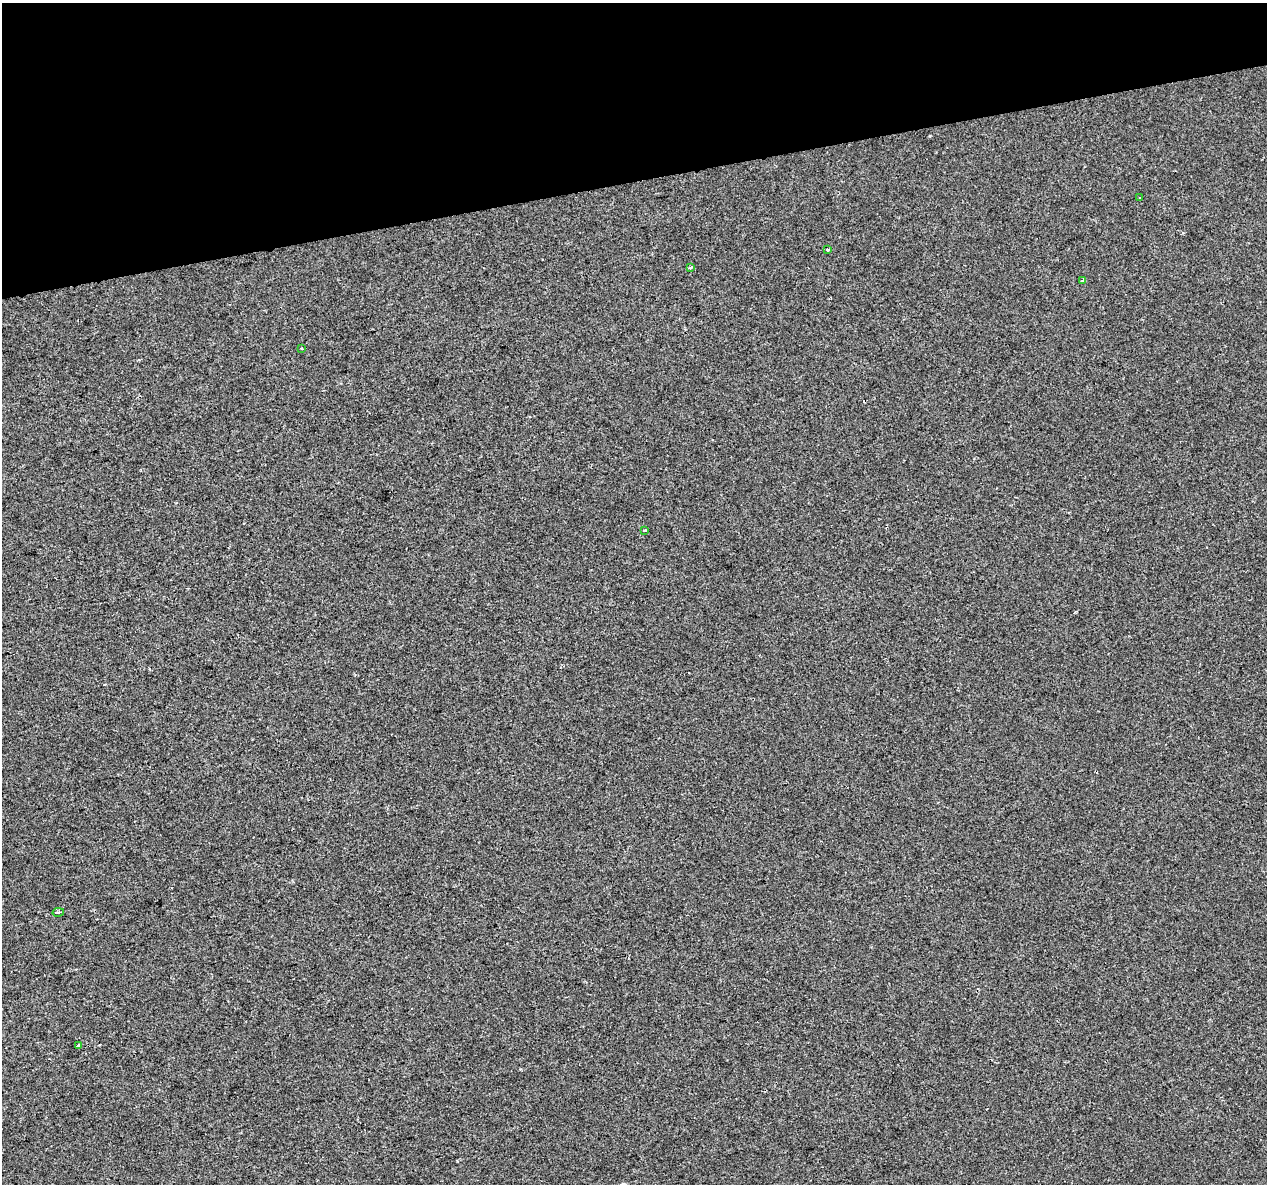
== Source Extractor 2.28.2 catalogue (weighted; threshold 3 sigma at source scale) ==
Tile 3 of 4 x 4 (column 3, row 1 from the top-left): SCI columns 2533-3797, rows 3636-4817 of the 5063 x 4856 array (HDU 1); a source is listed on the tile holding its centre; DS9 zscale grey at full resolution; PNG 1269 x 1186 px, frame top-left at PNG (2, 3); each listed source drawn as its Kron ellipse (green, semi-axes under 4 px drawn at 4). Shown black and unused: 15% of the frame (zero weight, under 2 of 3 exposures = <1% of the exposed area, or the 3 px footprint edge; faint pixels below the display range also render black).
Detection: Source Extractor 2.28.2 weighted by HDU 2 'WHT'; one run over the whole footprint, this tile lists its part. Background -8.11e-05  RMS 0.0042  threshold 0.0191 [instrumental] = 3 sigma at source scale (4.5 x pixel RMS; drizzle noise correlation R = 1.50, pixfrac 1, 0.0396/0.0396 arcsec/px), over >= 5 px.
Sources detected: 9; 1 cosmic-ray / hot-pixel residue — neither listed nor drawn; the other 8 listed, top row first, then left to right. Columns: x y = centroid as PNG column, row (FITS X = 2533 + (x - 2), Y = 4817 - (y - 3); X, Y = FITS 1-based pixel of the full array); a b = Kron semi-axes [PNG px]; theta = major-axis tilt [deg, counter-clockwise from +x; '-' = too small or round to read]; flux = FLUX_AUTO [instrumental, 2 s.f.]
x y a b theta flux
1139 198 3 3 - 0.5
827 250 3 3 - 2.9
690 268 3 2 - 0.65
1083 281 3 3 - 0.69
302 348 3 2 - 0.7
645 530 3 3 - 0.35
58 912 6 2 12 0.98
79 1046 4 3 - 2.3